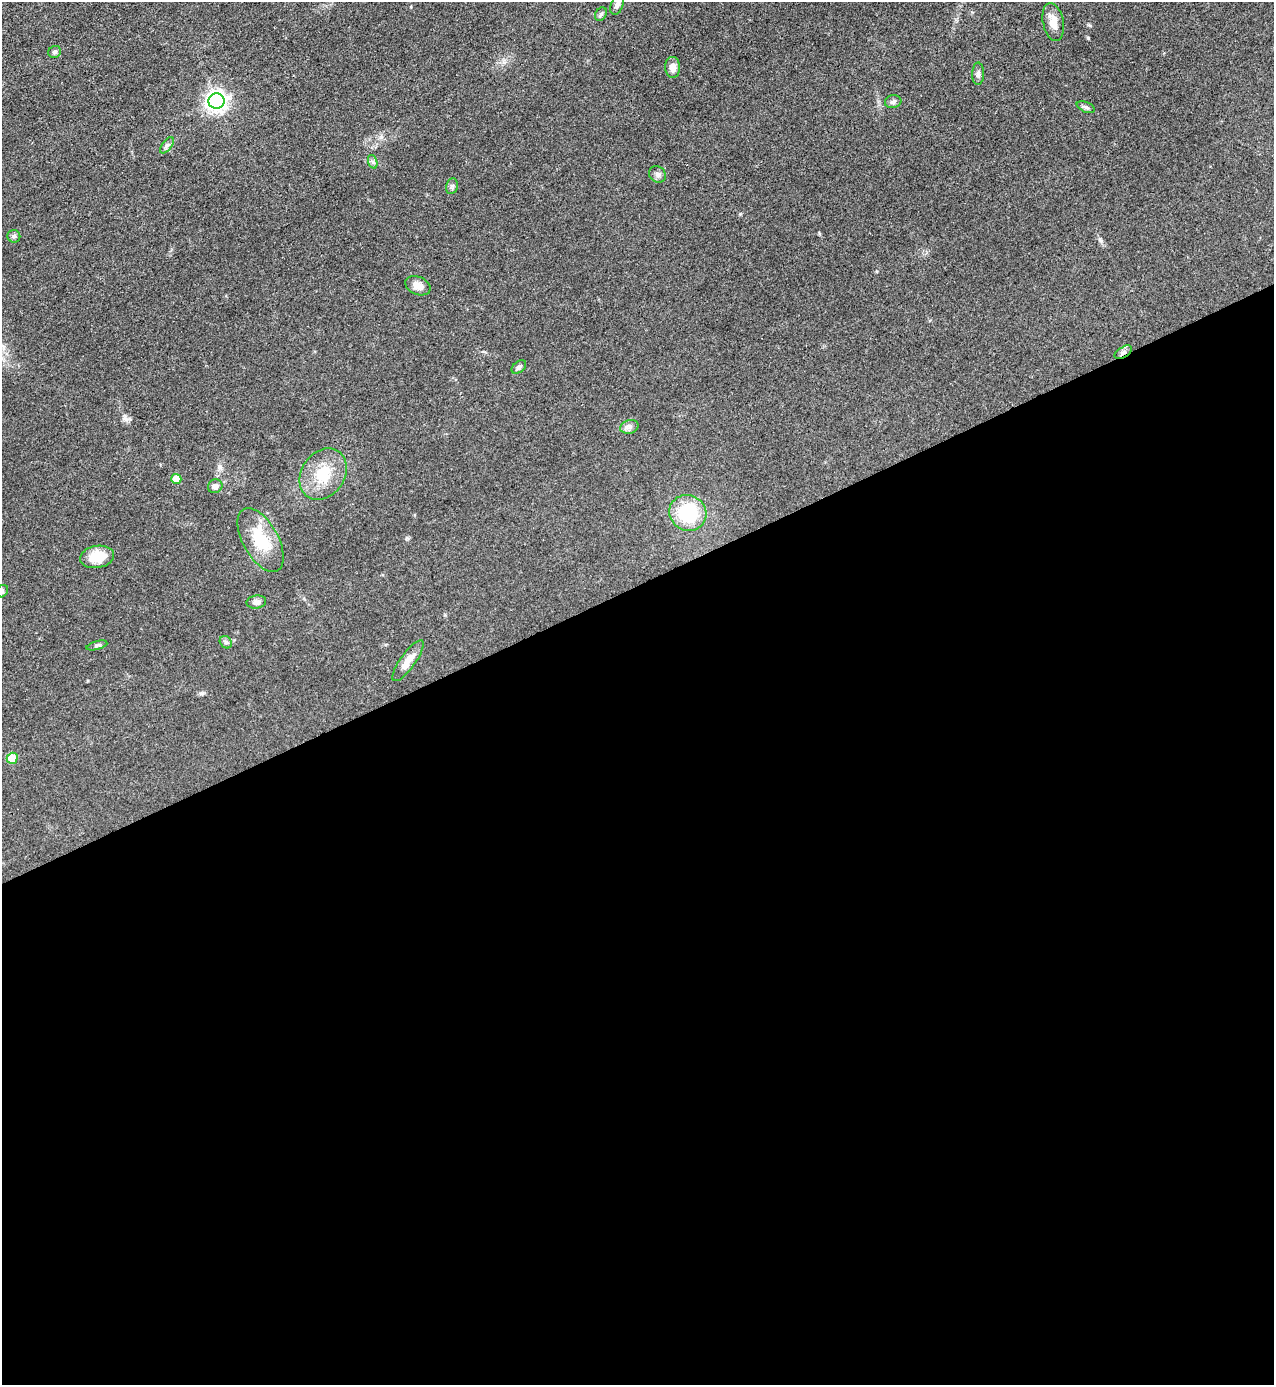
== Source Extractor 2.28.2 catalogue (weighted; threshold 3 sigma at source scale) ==
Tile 15 of 4 x 4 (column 3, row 4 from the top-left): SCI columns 2695-3966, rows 1-1383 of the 5520 x 5533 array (HDU 1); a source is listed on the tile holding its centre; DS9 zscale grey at full resolution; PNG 1276 x 1387 px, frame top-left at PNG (2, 2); each listed source drawn as its Kron ellipse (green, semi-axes under 4 px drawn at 4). Shown black and unused: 58% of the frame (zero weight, under 3 of 4 exposures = <1% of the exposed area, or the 3 px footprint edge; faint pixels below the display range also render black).
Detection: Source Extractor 2.28.2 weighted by HDU 2 'WHT'; one run over the whole footprint, this tile lists its part. Background 0.0496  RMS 0.0054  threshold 0.0244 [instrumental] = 3 sigma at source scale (4.5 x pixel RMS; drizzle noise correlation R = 1.50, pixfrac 1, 0.05/0.05 arcsec/px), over >= 5 px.
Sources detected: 30; all 30 listed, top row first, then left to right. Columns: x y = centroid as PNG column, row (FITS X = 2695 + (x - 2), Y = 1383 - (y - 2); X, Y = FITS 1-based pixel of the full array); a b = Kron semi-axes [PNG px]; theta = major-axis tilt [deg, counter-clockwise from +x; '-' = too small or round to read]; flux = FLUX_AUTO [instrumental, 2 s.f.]
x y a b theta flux
617 5 10 6 68 1.9
601 14 7 5 59 1.1
1053 22 19 10 -79 6.2
55 52 6 6 - 1.3
673 67 10 7 -86 4.3
978 74 11 6 89 1.7
216 101 8 7 - 300
893 102 8 6 11 1.6
1086 107 9 5 -24 1.3
167 145 9 5 54 1.6
373 162 7 4 -71 1.1
657 174 9 7 -43 1.8
452 186 8 6 78 1.3
14 236 6 6 - 1.2
418 286 13 9 -23 4.4
1123 352 9 5 31 2
519 367 8 5 40 1.5
629 427 9 6 15 2.1
323 474 27 21 56 18
176 479 5 5 - 8.6
215 486 7 6 - 2.5
688 513 19 17 -31 32
261 540 35 17 -62 22
97 557 17 11 9 12
2 591 7 5 48 1
256 602 10 6 8 2.2
226 642 7 5 -47 1.2
97 645 10 3 15 1
408 661 24 7 54 6.5
12 758 5 5 - 14
Overlapping masked pixels (flux is a lower limit): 1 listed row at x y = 1123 352
Isophote crosses this tile's border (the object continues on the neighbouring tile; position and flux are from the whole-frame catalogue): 1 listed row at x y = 2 591
Unlisted compact peaks at least as high as the median listed source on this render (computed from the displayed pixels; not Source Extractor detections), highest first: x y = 1088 38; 130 419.